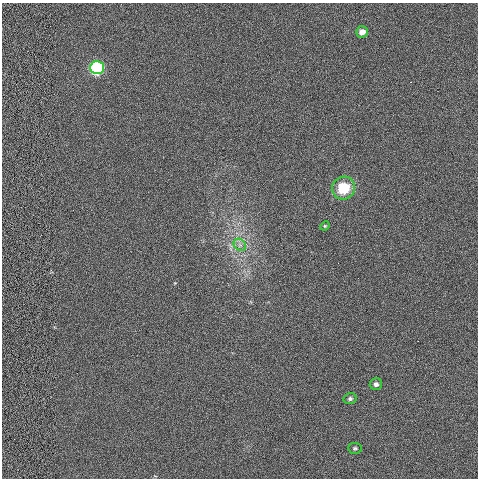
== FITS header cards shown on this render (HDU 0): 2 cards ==
NAXIS1  =                  476
NAXIS2  =                  476

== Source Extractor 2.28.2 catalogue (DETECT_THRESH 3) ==
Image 476 x 476 px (HDU 0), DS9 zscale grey, 1 PNG px = 1 image px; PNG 480 x 480 px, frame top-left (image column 1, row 476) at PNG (2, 3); each listed source drawn as its Kron ellipse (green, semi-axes under 4 px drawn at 4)
Background -0.00472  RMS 0.035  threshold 0.106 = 3 sigma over >= 5 px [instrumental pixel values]
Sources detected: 8; all 8 listed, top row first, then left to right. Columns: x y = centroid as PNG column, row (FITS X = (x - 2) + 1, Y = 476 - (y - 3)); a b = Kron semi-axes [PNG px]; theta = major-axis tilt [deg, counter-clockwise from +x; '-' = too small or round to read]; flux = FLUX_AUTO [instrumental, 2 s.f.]
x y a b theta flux
362 32 6 5 - 21
97 68 7 6 - 460
343 188 11 11 - 73
325 226 5 4 - 2.8
240 245 7 5 -45 7.7
376 384 6 6 - 8.8
350 399 6 5 - 6
355 448 7 5 -4 4.9